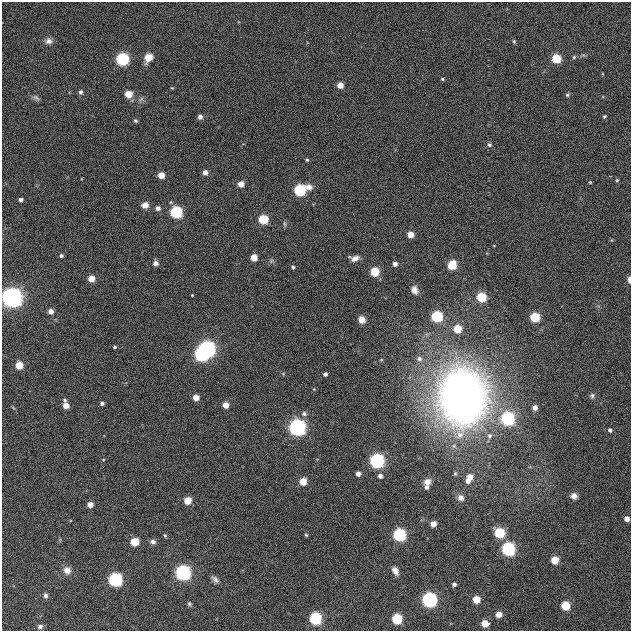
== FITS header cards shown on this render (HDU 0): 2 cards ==
NAXIS1  =                  629
NAXIS2  =                  629

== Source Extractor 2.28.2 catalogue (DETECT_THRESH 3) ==
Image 629 x 629 px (HDU 0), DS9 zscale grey, 1 PNG px = 1 image px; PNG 633 x 633 px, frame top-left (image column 1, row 629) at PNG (2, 2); no overlay
Background 0.00293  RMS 0.026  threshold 0.0771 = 3 sigma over >= 5 px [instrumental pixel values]
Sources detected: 108; all 108 listed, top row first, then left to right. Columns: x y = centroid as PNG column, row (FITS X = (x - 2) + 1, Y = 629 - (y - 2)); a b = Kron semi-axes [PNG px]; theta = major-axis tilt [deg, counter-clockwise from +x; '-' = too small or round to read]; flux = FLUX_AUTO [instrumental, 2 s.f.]
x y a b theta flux
49 41 9 8 - 7.6
514 41 5 4 - 2.3
148 57 6 5 - 40
574 57 5 5 - 2.4
122 59 6 6 - 240
556 59 6 5 - 66
442 79 4 3 - 1.9
340 85 5 5 - 17
172 88 4 3 - 1.4
81 92 6 5 - 3.8
128 94 5 5 - 33
567 95 5 5 - 2.6
36 98 10 5 -37 4.4
604 116 4 4 - 2.5
200 117 5 4 - 7
136 121 5 4 - 3.1
489 145 6 5 - 3.5
307 160 4 3 - 1.9
205 172 5 4 - 10
161 175 5 5 - 22
617 180 4 4 - 2.2
590 182 3 3 - 1.9
241 184 5 5 - 16
300 190 8 6 20 190
21 200 4 4 - 4.8
145 205 7 6 - 11
158 208 5 5 - 6.7
176 212 6 6 - 200
263 219 6 5 - 83
410 235 5 5 - 22
494 246 4 2 - 1.2
61 256 4 4 - 3.6
254 257 5 5 - 26
355 258 9 6 3 9.8
155 263 5 5 - 10
395 264 4 4 - 7.8
452 265 6 5 - 77
293 267 4 4 - 2.7
375 272 5 5 - 70
91 278 5 5 - 24
629 280 7 3 -89 8.4
414 290 10 8 -68 11
192 295 3 2 - 1.3
481 297 5 5 - 94
11 298 10 10 - 650
51 311 5 5 - 12
437 317 6 6 - 160
535 317 5 5 - 99
362 320 8 7 - 12
458 329 5 5 - 47
115 347 5 4 - 2.6
207 349 7 6 - 780
201 355 6 6 - 310
419 359 7 6 - 6.5
381 360 5 3 - 1.6
19 365 5 5 - 40
325 374 4 4 - 4.7
592 396 7 6 - 4.3
462 397 47 39 -87 1300
196 398 5 5 - 20
65 400 5 4 - 2.2
102 403 4 3 - 4.3
66 405 5 5 - 19
226 405 5 5 - 20
535 408 5 4 - 10
304 414 7 6 - 5.6
508 419 6 6 - 360
297 428 8 7 - 550
610 430 5 4 - 4.9
377 461 6 6 - 520
358 474 4 4 - 8.7
455 474 5 4 - 2.4
380 476 4 4 - 7.5
470 477 6 6 - 17
303 481 5 5 - 40
468 481 5 4 - 9.3
427 482 8 7 - 11
427 487 5 5 - 5.2
574 496 7 6 - 8.6
461 498 8 7 - 8.5
188 500 5 5 - 40
90 505 4 4 - 16
627 519 4 4 - 14
433 524 5 4 - 18
500 533 6 5 - 140
165 535 5 4 - 2.2
306 535 5 4 - 2
399 535 6 6 - 300
135 542 5 5 - 67
153 542 7 6 - 5.2
508 549 6 6 - 410
555 560 5 5 - 52
67 570 8 7 - 14
395 571 9 6 -64 9.8
183 573 6 6 - 650
215 579 11 6 -40 6.4
115 580 6 6 - 430
454 584 4 4 - 5.7
45 595 7 5 -85 5.2
476 599 5 5 - 48
429 600 6 6 - 590
189 604 6 5 - 2.7
566 606 5 5 - 75
499 614 5 4 - 21
315 618 6 6 - 270
397 619 5 5 - 140
485 623 5 5 - 36
40 627 7 6 - 5.5
At the frame edge (FLAGS 8, measured only in part): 2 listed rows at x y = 629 280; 11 298